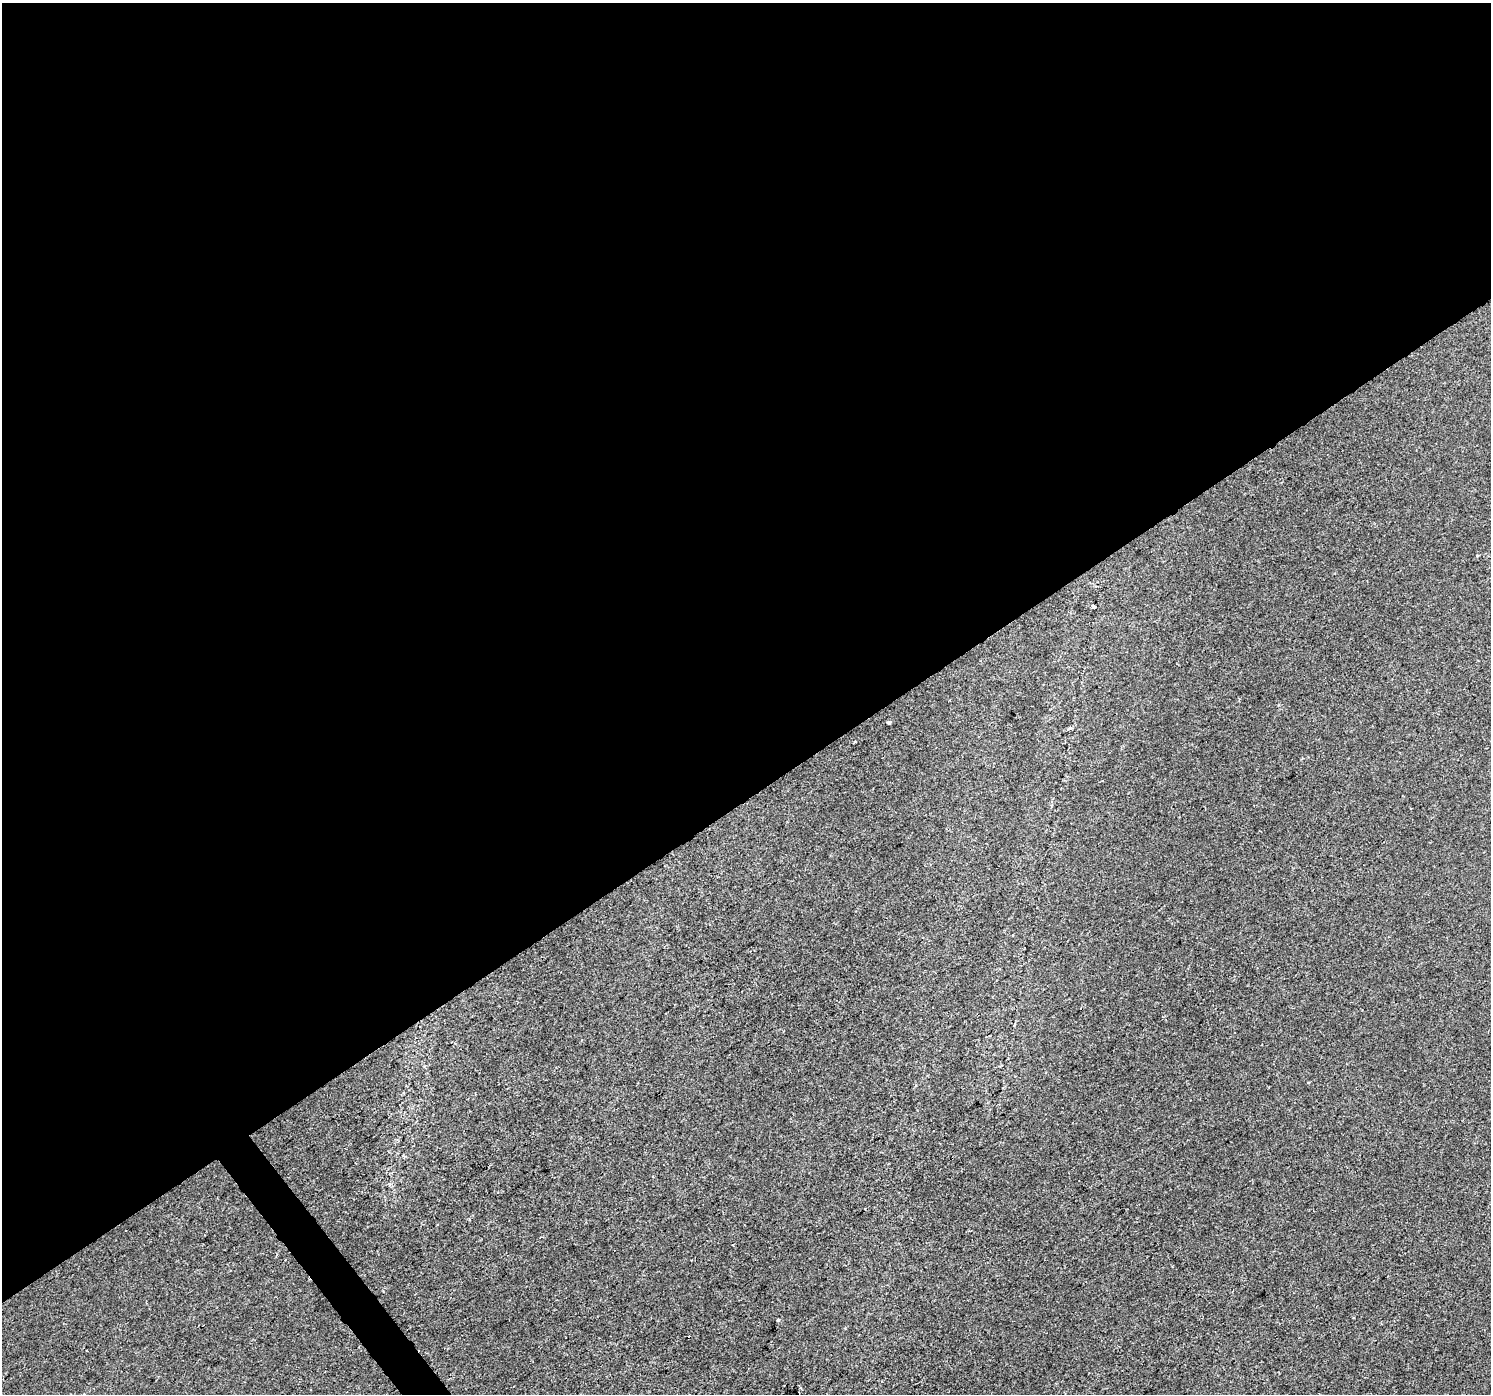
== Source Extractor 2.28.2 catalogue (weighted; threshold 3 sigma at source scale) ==
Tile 2 of 4 x 4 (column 2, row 1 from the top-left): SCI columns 1489-2977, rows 4307-5698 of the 5957 x 5890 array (HDU 1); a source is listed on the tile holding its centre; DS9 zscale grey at full resolution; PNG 1493 x 1396 px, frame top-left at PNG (2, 3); no overlay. Shown black and unused: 58% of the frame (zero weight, under 2 of 3 exposures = <1% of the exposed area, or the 3 px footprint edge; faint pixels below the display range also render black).
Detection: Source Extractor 2.28.2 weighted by HDU 2 'WHT'; one run over the whole footprint, this tile lists its part. Background 1.43e-04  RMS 0.0046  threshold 0.0205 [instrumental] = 3 sigma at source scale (4.5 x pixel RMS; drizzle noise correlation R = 1.50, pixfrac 1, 0.0396/0.0396 arcsec/px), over >= 5 px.
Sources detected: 9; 4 cosmic-ray / hot-pixel residue — not listed; the other 5 listed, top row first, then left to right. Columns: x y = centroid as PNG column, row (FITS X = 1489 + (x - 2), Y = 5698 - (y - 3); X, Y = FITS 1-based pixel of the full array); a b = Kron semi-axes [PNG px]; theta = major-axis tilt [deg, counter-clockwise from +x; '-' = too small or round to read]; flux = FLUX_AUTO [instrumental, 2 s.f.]
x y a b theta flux
1094 607 4 3 - 0.85
889 722 4 3 - 0.95
1070 728 7 4 28 0.86
855 742 3 2 - 0.66
778 1319 3 3 - 1.8